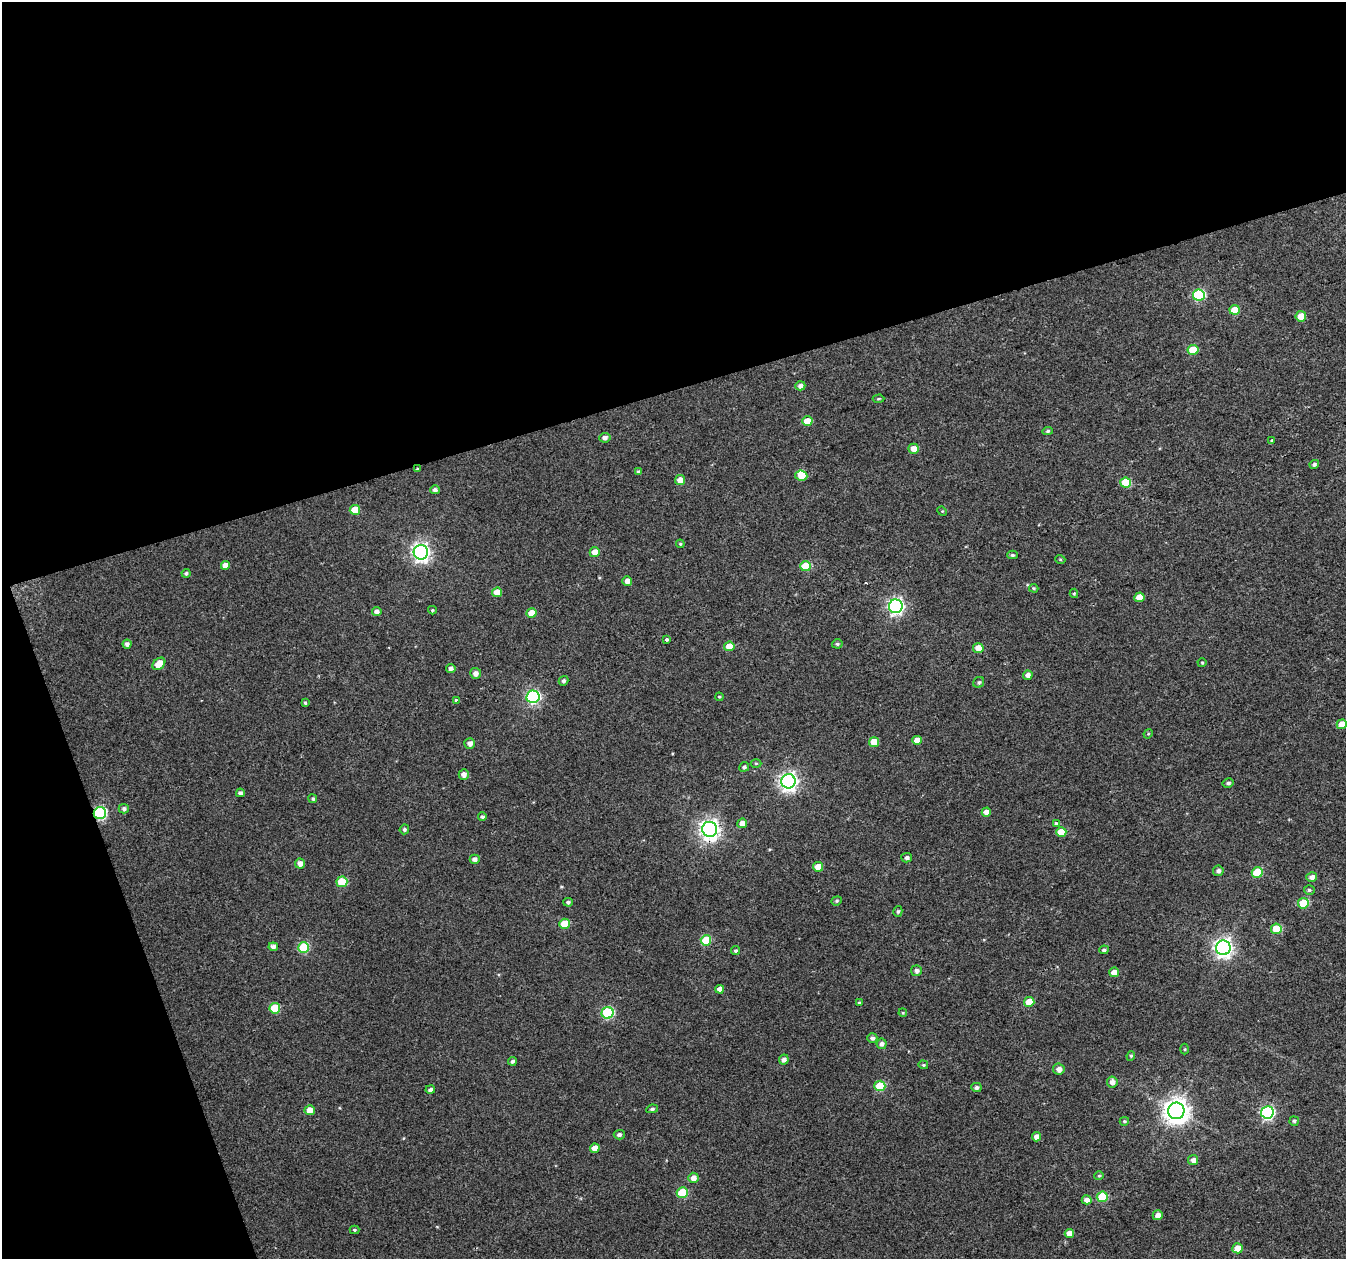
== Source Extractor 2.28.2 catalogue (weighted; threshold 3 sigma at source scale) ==
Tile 1 of 2 x 2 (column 1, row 1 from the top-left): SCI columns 1-1344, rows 1298-2554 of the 2690 x 2611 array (HDU 1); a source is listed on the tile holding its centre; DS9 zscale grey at full resolution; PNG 1348 x 1261 px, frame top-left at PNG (2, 2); each listed source drawn as its Kron ellipse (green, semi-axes under 4 px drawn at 4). Shown black and unused: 36% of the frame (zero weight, under 2 of 3 exposures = <1% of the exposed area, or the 3 px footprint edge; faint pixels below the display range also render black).
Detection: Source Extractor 2.28.2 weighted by HDU 2 'WHT'; one run over the whole footprint, this tile lists its part. Background 0.0372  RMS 0.0084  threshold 0.0377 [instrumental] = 3 sigma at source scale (4.5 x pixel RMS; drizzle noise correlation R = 1.50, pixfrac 1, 0.0396/0.0396 arcsec/px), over >= 5 px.
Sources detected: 136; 1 cosmic-ray / hot-pixel residue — neither listed nor drawn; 1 inside a brighter listed object's ellipse — not listed separately; the other 134 listed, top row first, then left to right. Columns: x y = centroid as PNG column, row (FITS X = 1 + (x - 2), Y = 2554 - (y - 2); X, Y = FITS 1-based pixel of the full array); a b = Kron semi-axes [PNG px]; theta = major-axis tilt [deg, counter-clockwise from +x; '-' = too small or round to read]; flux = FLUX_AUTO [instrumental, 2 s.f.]
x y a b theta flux
1199 295 6 5 - 72
1234 310 5 5 - 14
1301 316 5 5 - 11
1193 350 5 5 - 24
800 386 5 4 - 3.4
878 399 6 4 2 1.1
807 421 5 5 - 12
1048 431 5 4 - 1.4
605 438 5 5 - 3.2
1271 440 4 3 - 0.93
914 449 5 5 - 7.4
1314 464 5 4 - 1.7
417 469 3 3 - 0.8
638 472 4 3 - 1.5
801 476 6 5 - 9.9
680 480 5 5 - 7.9
1126 483 5 5 - 21
435 490 4 4 - 2.2
355 510 5 5 - 18
942 511 5 4 - 0.82
680 544 4 4 - 1
421 552 7 7 - 330
595 552 5 5 - 10
1012 555 5 4 - 1.6
1060 559 5 3 - 0.72
225 565 4 4 - 5.3
805 566 5 5 - 28
186 573 4 4 - 1.6
627 581 5 4 - 4.9
1034 588 5 3 - 1
497 592 5 4 - 11
1074 593 4 4 - 0.97
1139 597 5 5 - 11
896 606 7 6 - 230
432 610 4 4 - 0.87
377 612 5 4 - 3.5
531 613 5 5 - 12
666 639 4 3 - 6.6
127 644 4 4 - 3
837 644 5 4 - 1.3
729 646 5 5 - 15
978 648 5 5 - 9.4
1202 663 4 4 - 0.85
159 664 7 5 42 14
451 668 5 4 - 2.7
476 673 5 5 - 4.5
1028 675 5 4 - 3.8
564 681 5 4 - 2
979 682 6 5 - 1.6
533 697 6 6 - 150
719 697 4 4 - 0.89
456 700 3 3 - 2
305 703 4 3 - 1.1
1342 724 5 4 - 12
1148 734 5 3 - 0.77
917 740 5 4 - 6.6
874 742 5 5 - 15
470 743 5 5 - 3.8
756 763 5 3 - 0.85
744 767 5 4 - 1.7
464 775 5 5 - 4.3
788 781 7 7 - 340
1228 783 5 4 - 1.9
240 793 4 4 - 2.2
313 799 5 4 - 1.5
124 809 5 5 - 2.2
986 812 5 4 - 6.4
100 813 6 6 - 98
482 817 4 4 - 1.6
742 823 5 5 - 6.2
1056 824 4 3 - 3.5
404 829 5 4 - 1.8
710 829 7 7 - 450
1061 832 5 5 - 16
907 858 5 4 - 2.3
475 859 5 4 - 3.1
300 863 5 5 - 4.5
818 867 5 5 - 9.4
1218 871 5 5 - 2.8
1257 873 5 5 - 30
1312 877 5 5 - 4.4
342 882 5 5 - 29
1309 890 5 4 - 1.5
837 901 5 4 - 1.2
568 902 5 4 - 1.8
1303 903 5 5 - 27
898 911 5 4 - 1.3
564 924 5 5 - 19
1276 929 5 5 - 27
706 940 5 5 - 26
273 947 5 4 - 4.2
304 948 5 5 - 51
1223 948 7 7 - 370
1104 950 5 3 - 1.7
736 951 4 4 - 1.5
916 971 5 5 - 2.5
1114 972 5 5 - 6.8
720 989 4 4 - 5
1029 1002 5 5 - 16
859 1003 4 4 - 0.98
275 1008 5 5 - 28
608 1013 6 6 - 68
903 1013 4 3 - 0.81
872 1038 5 4 - 2.5
882 1044 5 5 - 2.7
1185 1049 5 3 - 0.89
1131 1056 5 4 - 1.2
784 1060 5 5 - 3.3
512 1061 4 4 - 2
923 1065 5 4 - 1
1059 1069 6 5 - 5.1
1112 1082 5 5 - 5
880 1086 5 5 - 33
976 1087 5 4 - 2.2
430 1090 5 4 - 2.2
652 1109 6 4 9 1.6
310 1110 5 5 - 8.1
1176 1111 8 8 - 800
1267 1112 6 6 - 140
1124 1121 5 4 - 1.3
1294 1121 5 4 - 1.3
619 1135 5 5 - 2.3
1037 1137 4 4 - 6.5
595 1148 5 4 - 7.7
1193 1160 5 5 - 3.8
1099 1176 4 4 - 0.93
693 1178 5 5 - 5.7
682 1193 5 5 - 29
1102 1197 5 5 - 36
1087 1200 5 4 - 4.8
1158 1215 5 5 - 6.1
355 1230 5 4 - 1.3
1069 1233 4 4 - 6.4
1237 1248 5 5 - 12
Overlapping masked pixels (flux is a lower limit): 3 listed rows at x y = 417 469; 100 813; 710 829
Isophote crosses this tile's border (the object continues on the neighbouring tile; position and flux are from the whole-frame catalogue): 1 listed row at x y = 1342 724